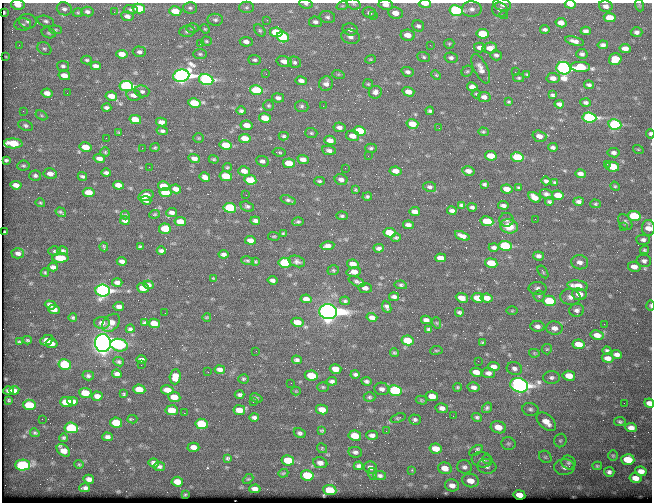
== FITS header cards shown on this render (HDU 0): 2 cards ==
NAXIS1  =                  650 / Width of table row in bytes
NAXIS2  =                  500 / Number of rows in table

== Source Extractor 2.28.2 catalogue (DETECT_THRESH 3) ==
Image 650 x 500 px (HDU 0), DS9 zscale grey, 1 PNG px = 1 image px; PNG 654 x 504 px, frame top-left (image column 1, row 500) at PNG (2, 3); each listed source drawn as its Kron ellipse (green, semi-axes under 4 px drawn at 4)
Background 390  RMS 1.5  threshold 4.63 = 3 sigma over >= 5 px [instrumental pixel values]
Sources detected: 470; all 470 listed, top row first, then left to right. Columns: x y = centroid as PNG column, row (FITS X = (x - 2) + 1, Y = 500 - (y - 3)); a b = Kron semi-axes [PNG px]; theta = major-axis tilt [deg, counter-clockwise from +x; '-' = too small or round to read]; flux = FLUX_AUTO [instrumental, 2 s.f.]
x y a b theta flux
306 4 7 4 -10 200
354 4 7 5 -20 170
425 4 6 3 -2 1100
570 4 5 3 - 750
18 5 7 5 -10 1100
386 5 7 5 -9 680
502 5 9 6 -15 310
639 5 6 3 -71 120
342 6 6 3 17 130
606 6 7 5 -14 420
247 7 7 5 1 210
190 8 7 5 -2 210
64 9 7 6 - 330
131 9 7 4 -6 200
139 9 6 5 - 4200
472 9 10 8 -1 520
456 10 6 5 - 13000
500 10 8 7 - 530
175 11 6 4 -13 2100
4 12 4 2 - 130
87 12 6 4 -10 300
114 12 2 2 - 54
78 13 5 4 - 140
369 13 7 5 -14 270
395 13 7 6 - 1000
504 15 4 3 - 130
127 16 6 4 -8 480
374 16 3 3 - 70
327 17 8 6 -13 280
610 18 6 4 -6 2000
215 20 8 6 -5 240
267 20 3 3 - 66
28 21 9 7 -11 420
46 21 9 5 -17 260
315 22 6 5 - 330
561 23 5 4 - 790
23 24 8 6 -1 310
418 26 6 5 - 270
193 28 6 4 -2 190
205 29 5 4 - 110
350 29 7 6 - 540
545 29 5 3 - 240
56 30 6 4 -5 140
260 30 7 5 -49 180
187 31 7 6 - 240
586 31 5 4 - 340
276 32 6 5 - 4900
637 32 6 5 - 340
49 33 7 5 -17 200
483 34 6 5 - 4000
408 35 7 5 -9 1100
283 37 6 5 - 5400
350 37 9 7 -14 510
206 41 5 4 - 140
574 41 10 4 -14 490
246 42 6 4 -10 470
200 44 2 2 - 59
449 44 5 5 - 140
19 45 3 3 - 100
430 45 3 2 - 130
603 45 5 4 - 340
480 47 6 5 - 440
490 48 7 5 8 900
625 48 5 4 - 780
44 49 7 6 - 220
139 52 7 5 -1 260
122 54 6 4 -9 1100
200 54 7 5 -1 180
582 54 6 5 - 290
496 55 6 5 - 290
6 57 3 2 - 82
424 57 6 5 - 180
451 58 6 5 - 280
370 59 5 4 - 110
615 59 6 6 - 2800
87 60 5 4 - 150
255 60 6 5 - 210
284 61 8 5 -14 720
294 62 7 5 -23 240
63 66 6 5 - 220
96 66 5 4 - 430
580 67 9 5 -5 4600
564 68 7 6 - 55000
481 69 16 7 -64 770
467 71 6 5 - 170
408 72 6 5 - 300
515 72 3 2 - 87
266 74 2 2 - 71
338 74 6 4 -18 130
527 74 4 3 - 120
64 75 6 4 -14 890
436 75 5 4 - 130
181 76 8 6 10 64000
519 78 5 4 - 140
553 78 6 5 - 570
206 79 7 5 -12 21000
301 81 6 4 -10 440
326 84 7 7 - 510
368 84 5 5 - 130
589 85 5 3 - 210
126 86 7 5 -7 19000
472 87 5 4 - 650
256 90 6 5 - 6000
142 91 7 6 - 270
375 92 6 6 - 460
408 92 6 4 -17 840
47 93 6 4 -12 730
67 93 2 2 - 59
476 94 4 4 - 100
133 95 7 5 -13 540
552 95 4 3 - 180
111 96 6 4 -10 1000
484 97 6 5 - 490
278 98 6 4 -10 340
509 102 4 2 - 120
586 102 5 4 - 250
194 103 6 4 -11 3600
559 104 5 4 - 370
268 106 5 5 - 180
302 106 7 6 - 220
323 106 2 2 - 160
107 108 5 3 - 260
23 111 3 2 - 100
241 111 5 4 - 220
430 111 4 3 - 200
41 115 6 4 -31 140
589 117 7 5 -7 22000
265 118 6 4 -13 1800
135 120 6 4 -13 1900
161 122 5 4 - 540
412 124 6 4 -14 1900
615 124 6 5 - 13000
247 125 6 4 -10 980
26 126 7 5 -26 250
339 127 6 4 -8 400
439 128 2 2 - 77
162 131 6 4 -11 240
360 131 6 4 -11 4100
119 132 4 4 - 98
483 132 5 4 - 150
311 133 6 5 - 180
650 134 5 3 - 210
284 136 5 4 - 160
352 136 7 5 -12 800
539 136 7 5 -18 650
106 138 2 2 - 71
199 138 5 4 - 120
245 138 6 4 -10 1400
330 140 6 4 -17 700
13 143 9 5 -2 3700
226 145 6 4 -10 2300
86 147 6 4 -14 1400
553 147 5 4 - 270
142 148 2 2 - 670
155 148 4 4 - 120
371 148 6 4 -1 180
638 149 5 3 - 87
329 150 7 4 -9 350
105 152 4 4 - 130
279 152 6 3 -6 140
614 153 6 4 -9 330
368 156 2 2 - 49
491 156 6 4 -10 1800
517 157 6 5 - 5000
99 158 6 4 -13 510
194 158 6 4 -17 560
214 159 5 4 - 130
303 159 5 4 - 580
6 160 4 3 - 170
263 161 7 5 -21 400
289 163 6 4 -12 2300
607 164 2 2 - 250
23 166 6 5 - 170
149 167 2 2 - 45
227 167 5 4 - 130
613 167 6 5 - 3400
345 168 2 2 - 63
244 171 6 5 - 780
396 171 6 4 -8 680
468 171 6 4 -11 530
106 173 5 3 - 260
50 174 7 5 -9 630
580 174 5 4 - 410
35 176 6 5 - 230
82 176 5 3 - 190
226 176 6 5 - 3600
205 177 5 4 - 600
341 179 6 5 - 420
250 180 6 5 - 3200
319 181 5 3 - 170
546 181 4 4 - 210
555 182 4 3 - 130
484 184 4 3 - 180
16 185 5 4 - 700
118 185 5 4 - 830
164 186 6 5 - 2000
615 186 5 4 - 120
430 187 6 5 - 270
519 188 4 3 - 130
176 189 5 4 - 620
507 189 6 4 -12 1000
355 190 4 3 - 110
165 192 6 4 -9 3700
89 193 6 4 -9 1700
546 194 6 5 - 290
146 195 8 5 18 1300
246 195 3 2 - 91
558 195 6 4 -11 1900
367 197 5 4 - 170
534 197 6 4 -32 1000
146 200 5 3 - 360
288 200 8 4 -19 220
579 201 5 4 - 310
549 202 4 3 - 180
40 203 5 3 - 110
595 204 5 4 - 130
461 205 4 3 - 180
503 205 5 3 - 310
247 206 7 5 -23 230
472 207 4 4 - 240
230 208 6 5 - 6900
452 211 5 4 - 350
61 212 5 2 - 170
172 212 5 4 - 390
415 212 5 4 - 680
154 214 5 3 - 110
125 215 4 4 - 120
342 216 6 4 -1 170
634 216 6 5 - 5500
535 219 2 2 - 64
125 220 5 4 - 360
506 220 7 7 - 260
180 221 6 4 -10 1300
255 221 5 4 - 340
487 221 6 5 - 3000
298 222 6 4 2 180
625 222 8 6 -53 290
408 225 5 4 - 440
509 226 9 7 -13 1200
623 227 2 2 - 260
648 228 8 6 -89 870
165 229 6 5 - 2600
5 232 3 2 - 110
283 233 4 4 - 110
389 233 6 4 -10 2800
274 236 6 3 -7 100
462 236 8 4 -21 530
396 238 5 4 - 180
250 240 5 4 - 600
643 240 7 5 -1 300
327 246 7 4 7 460
505 246 6 5 - 7700
104 247 4 2 - 110
140 247 4 3 - 150
494 247 5 3 - 280
379 248 5 4 - 290
644 250 4 3 - 150
55 251 6 4 1 170
63 251 5 4 - 220
161 251 4 3 - 240
18 253 6 5 - 410
224 254 5 4 - 360
538 256 5 4 - 340
60 258 8 5 -1 1800
441 258 6 4 -6 680
122 261 5 4 - 370
247 261 6 3 -10 150
297 261 8 5 -18 330
644 261 7 6 - 300
255 262 3 3 - 110
580 262 8 7 - 560
285 263 6 5 - 6100
491 263 6 5 - 2600
353 264 6 4 -11 920
53 267 5 4 - 360
634 267 6 5 - 650
333 270 6 4 19 150
45 272 4 3 - 120
354 272 7 4 10 820
543 272 7 3 -55 130
213 278 4 3 - 79
272 280 5 4 - 320
356 281 8 4 -28 290
117 282 5 4 - 390
149 285 5 4 - 300
401 285 6 4 -9 180
578 286 10 5 -8 1600
143 288 6 5 - 1500
365 288 6 5 - 420
537 288 9 6 -1 340
103 290 7 6 - 35000
579 294 7 6 - 970
539 296 5 5 - 170
394 297 5 4 - 320
570 297 10 8 -7 540
462 298 6 4 -24 950
478 298 6 5 - 1900
487 298 6 4 -7 770
306 299 5 4 - 580
345 301 5 4 - 180
549 301 6 5 - 3800
50 305 5 4 - 460
651 305 5 2 - 120
119 306 5 4 - 460
387 307 6 4 -67 320
54 309 6 4 -7 650
577 310 7 6 - 360
512 311 5 3 - 92
328 312 9 7 -6 130000
459 312 4 3 - 180
165 313 2 2 - 59
207 317 4 2 - 66
372 317 5 4 - 530
73 318 4 4 - 160
426 320 5 4 - 410
297 322 6 4 -14 1200
102 323 8 6 -2 520
111 323 10 7 46 930
144 323 4 3 - 190
154 323 6 4 -10 1300
437 323 6 3 -70 120
604 324 2 2 - 340
537 326 7 5 -7 390
555 328 8 6 -13 590
130 329 4 4 - 220
429 329 4 3 - 180
597 335 6 4 -10 810
27 340 4 3 - 120
47 340 6 5 - 670
407 340 6 5 - 3000
19 342 4 3 - 130
103 343 9 8 - 160000
483 343 4 3 - 150
52 344 6 4 -10 540
579 344 6 5 - 1400
119 345 9 6 -13 8000
547 349 5 5 - 150
436 350 6 3 7 110
607 350 4 3 - 180
256 351 2 2 - 46
394 353 4 4 - 130
534 353 5 4 - 100
617 355 5 4 - 410
608 358 6 4 -10 660
141 360 5 4 - 340
297 360 5 4 - 290
478 361 2 2 - 170
119 362 5 4 - 190
65 364 6 5 - 3500
141 365 2 2 - 78
494 367 6 4 -5 560
336 369 6 5 - 1100
514 369 8 6 -17 360
220 370 5 4 - 420
208 372 2 2 - 81
476 372 6 4 -13 900
488 373 6 5 - 400
117 374 5 4 - 360
355 374 4 3 - 210
311 375 6 5 - 2700
88 376 5 4 - 230
569 376 6 5 - 1400
175 377 7 5 86 1100
551 377 8 6 0 310
243 379 5 4 - 150
332 381 5 4 - 280
366 381 5 3 - 230
291 383 2 2 - 87
519 385 9 7 -19 58000
323 387 6 5 - 150
458 387 4 4 - 140
474 387 6 5 - 390
139 389 6 5 - 1600
382 389 7 6 - 420
14 390 5 4 - 390
167 390 6 4 -10 830
395 390 6 5 - 8900
9 391 5 3 - 320
296 391 4 4 - 110
85 393 6 5 - 2000
124 394 4 3 - 140
240 395 5 3 - 230
97 396 5 4 - 590
432 396 6 4 -10 1200
174 397 6 5 - 1600
369 397 6 4 0 180
256 398 6 4 -21 170
9 400 3 2 - 110
421 400 6 4 -16 140
73 401 5 4 - 650
66 402 6 5 - 2200
253 402 3 2 - 85
624 403 2 2 - 46
649 403 5 4 - 600
29 405 6 5 - 4100
442 408 6 5 - 430
487 408 6 4 54 230
322 409 6 5 - 1100
530 409 8 6 -11 280
172 410 6 5 - 1700
239 410 6 5 - 1300
184 413 3 2 - 98
453 416 3 2 - 75
254 417 4 4 - 290
477 417 5 4 - 200
398 418 8 4 18 150
42 419 2 2 - 130
132 419 5 3 - 240
415 419 6 5 - 230
546 422 11 7 -42 1200
620 422 6 4 -10 180
116 423 6 5 - 2900
202 424 6 5 - 5400
498 427 8 6 -15 1200
71 428 7 5 -6 7500
631 428 6 4 -10 650
322 430 4 3 - 130
386 431 2 2 - 430
35 433 5 4 - 140
300 433 6 5 - 250
372 435 6 4 -3 400
355 436 6 5 - 2100
107 437 5 4 - 320
64 438 4 3 - 160
560 440 7 6 - 200
508 444 7 6 - 250
193 447 6 4 -1 740
322 448 5 4 - 130
436 449 6 5 - 1300
63 450 8 5 -41 1000
476 450 7 4 35 470
355 452 7 5 -9 310
613 456 5 5 - 140
545 457 7 5 -45 220
227 458 4 3 - 170
487 459 5 4 - 120
628 459 6 5 - 2700
288 460 6 5 - 2600
482 460 10 7 -9 520
154 463 5 4 - 430
320 463 7 5 -10 520
568 463 7 6 - 280
79 464 4 4 - 110
23 465 7 5 1 16000
159 466 6 4 -7 240
358 466 5 4 - 270
487 466 9 7 -5 410
597 466 5 4 - 140
370 467 7 6 - 480
464 467 7 6 - 330
564 467 10 8 1 540
445 468 7 5 -14 1000
412 470 3 3 - 95
641 471 6 4 -9 680
609 472 5 5 - 280
283 473 5 4 - 110
373 474 6 4 -71 140
307 475 6 5 - 4900
380 476 6 4 -8 260
635 478 6 4 -10 760
89 479 5 4 - 450
248 479 6 4 42 110
470 481 8 6 -12 1100
177 482 6 5 - 1100
452 485 7 6 - 590
85 488 5 3 - 250
255 489 6 4 2 480
330 490 6 5 - 4000
185 494 3 2 - 79
519 495 6 4 -10 1100
At the frame edge (FLAGS 8, measured only in part): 11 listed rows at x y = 306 4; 354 4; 425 4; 570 4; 18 5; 386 5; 502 5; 650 134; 648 228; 651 305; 649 403